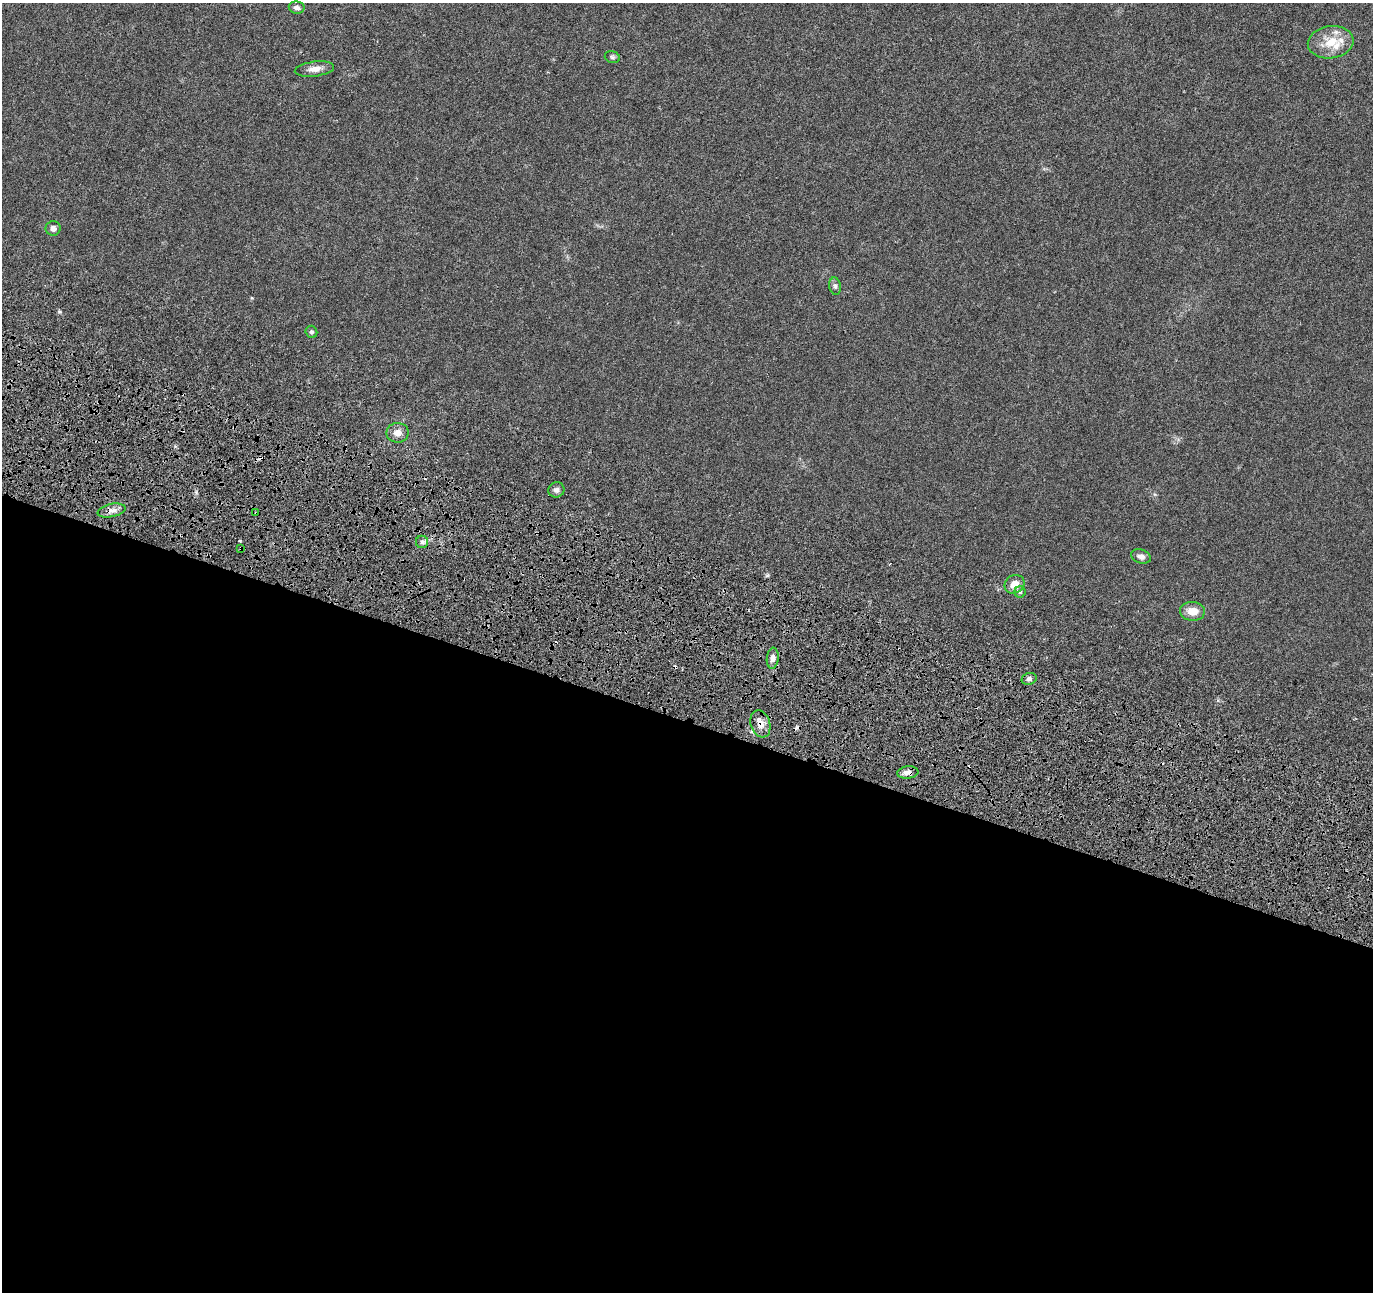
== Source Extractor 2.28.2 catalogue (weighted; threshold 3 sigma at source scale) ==
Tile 14 of 4 x 4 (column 2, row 4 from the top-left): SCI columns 1563-2933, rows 402-1691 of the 5873 x 6022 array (HDU 1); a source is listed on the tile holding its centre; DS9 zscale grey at full resolution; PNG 1375 x 1294 px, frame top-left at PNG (2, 3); each listed source drawn as its Kron ellipse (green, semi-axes under 4 px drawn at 4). Shown black and unused: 45% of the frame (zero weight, under 4 of 8 exposures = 9% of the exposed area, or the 3 px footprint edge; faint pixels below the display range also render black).
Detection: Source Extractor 2.28.2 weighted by HDU 2 'WHT'; one run over the whole footprint, this tile lists its part. Background 0.00921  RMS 0.0012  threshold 0.00494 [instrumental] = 3 sigma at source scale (4.09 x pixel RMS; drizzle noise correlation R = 1.36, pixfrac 0.8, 0.0396/0.0396 arcsec/px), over >= 5 px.
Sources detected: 30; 7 cosmic-ray / hot-pixel residue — neither listed nor drawn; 2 inside a brighter listed object's ellipse — not listed separately; the other 21 listed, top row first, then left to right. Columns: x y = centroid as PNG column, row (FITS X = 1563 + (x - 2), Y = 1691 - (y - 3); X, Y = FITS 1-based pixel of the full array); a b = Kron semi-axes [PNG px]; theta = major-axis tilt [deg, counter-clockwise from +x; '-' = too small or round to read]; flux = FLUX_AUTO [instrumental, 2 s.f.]
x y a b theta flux
297 8 8 6 -11 0.36
1331 42 23 16 7 2.5
612 57 8 5 -17 0.21
314 69 20 7 7 0.82
53 228 7 7 - 0.41
835 286 9 5 -81 0.28
311 332 6 6 - 0.21
397 433 11 10 - 0.78
556 490 8 7 - 0.4
112 510 14 6 12 0.62
256 513 3 2 - 0.09
422 542 6 6 - 0.28
241 548 4 3 - 0.1
1141 556 10 6 -17 0.45
1014 584 10 9 - 1.1
1020 592 6 5 - 0.19
1192 611 12 9 -3 1.3
773 658 10 6 84 0.48
1029 679 7 6 - 0.29
760 724 14 9 -72 0.93
908 772 10 6 6 0.51
Overlapping masked pixels (flux is a lower limit): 4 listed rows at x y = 256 513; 241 548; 760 724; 908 772